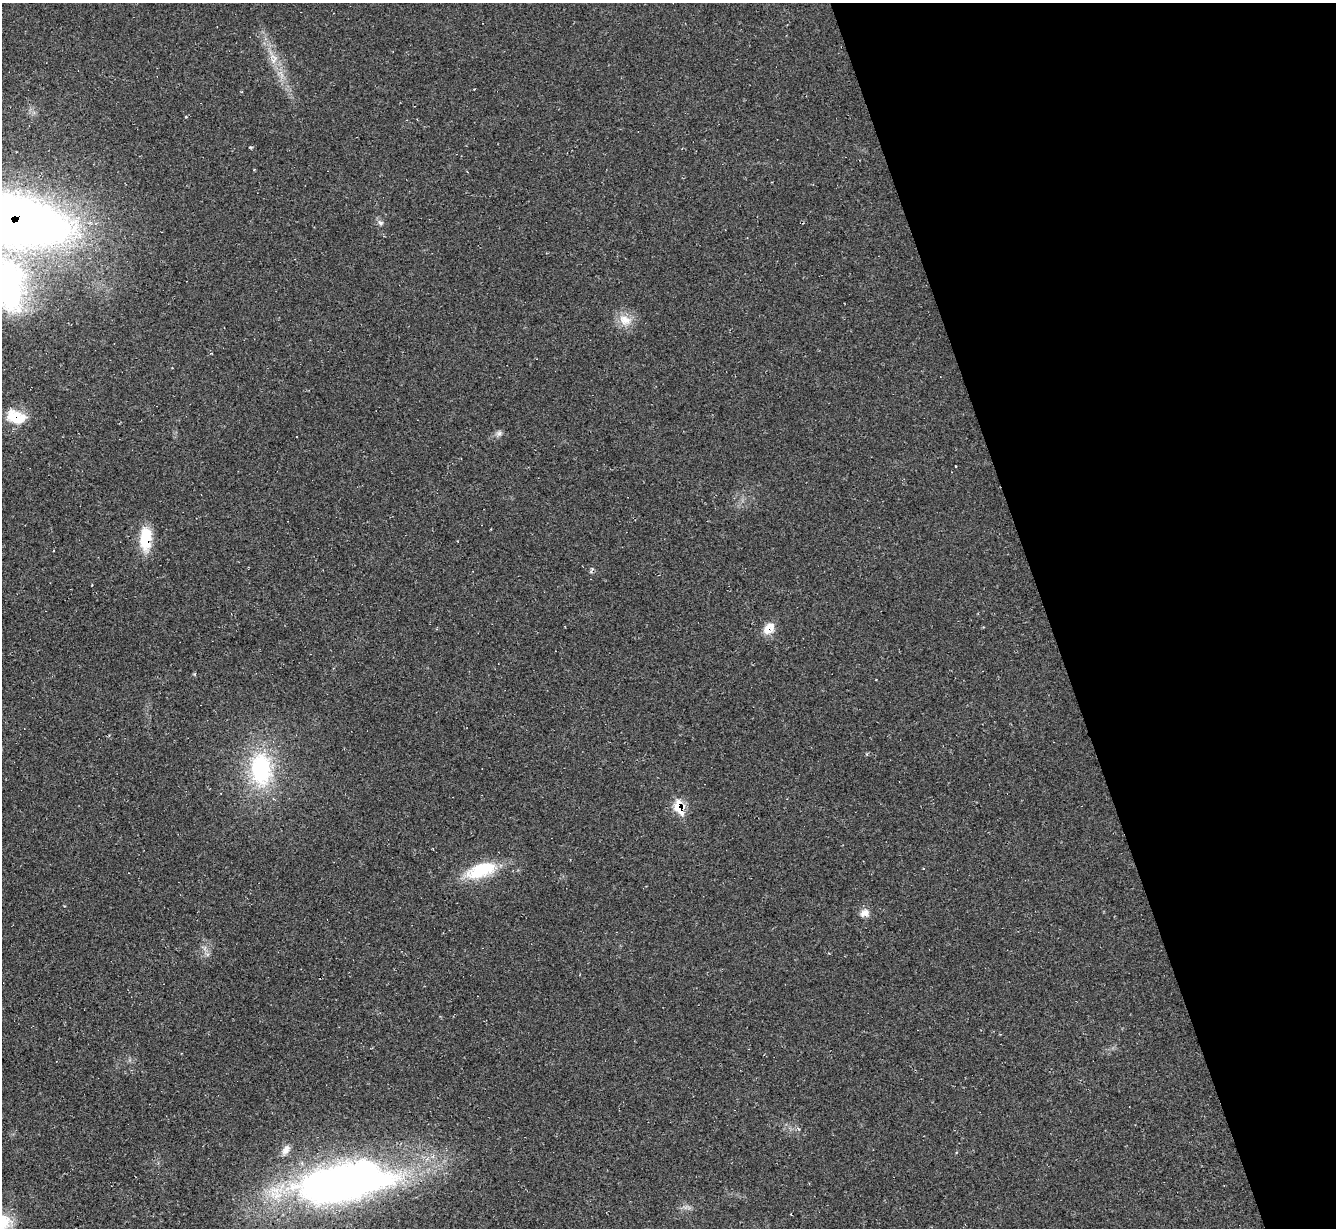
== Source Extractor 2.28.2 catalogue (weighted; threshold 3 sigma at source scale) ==
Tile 12 of 4 x 4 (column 4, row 3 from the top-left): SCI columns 4003-5336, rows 1496-2721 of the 5336 x 5318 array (HDU 1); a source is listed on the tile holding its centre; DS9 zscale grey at full resolution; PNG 1338 x 1230 px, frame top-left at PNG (2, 3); no overlay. Shown black and unused: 22% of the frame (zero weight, under 2 of 3 exposures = <1% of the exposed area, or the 3 px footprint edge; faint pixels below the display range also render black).
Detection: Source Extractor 2.28.2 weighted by HDU 2 'WHT'; one run over the whole footprint, this tile lists its part. Background 0.0503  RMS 0.0068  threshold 0.0305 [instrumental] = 3 sigma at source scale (4.5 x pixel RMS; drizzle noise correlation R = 1.50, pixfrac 1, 0.05/0.05 arcsec/px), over >= 5 px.
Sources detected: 21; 1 too faint to see at this stretch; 1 inside a brighter object's white glare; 1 cosmic-ray / hot-pixel residue — not listed; the other 18 listed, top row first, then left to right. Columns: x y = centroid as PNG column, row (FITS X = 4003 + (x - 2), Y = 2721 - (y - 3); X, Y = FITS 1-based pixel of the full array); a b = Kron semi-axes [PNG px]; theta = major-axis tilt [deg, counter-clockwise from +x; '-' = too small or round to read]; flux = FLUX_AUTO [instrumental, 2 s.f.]
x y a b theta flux
273 61 10 6 45 3.5
241 92 3 3 - 0.72
11 220 84 35 -11 980
380 223 8 6 -37 2
9 285 71 37 -86 140
625 320 19 14 -24 10
16 417 21 14 -17 19
499 434 10 8 44 2.6
145 539 32 14 89 21
53 551 3 2 - 0.56
769 628 14 10 49 10
261 769 46 28 -88 70
679 807 13 8 -71 18
924 868 3 2 - 0.54
481 870 38 16 19 35
865 913 13 10 22 4.8
286 1150 14 8 56 4.6
338 1186 106 43 7 380
Overlapping masked pixels (flux is a lower limit): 5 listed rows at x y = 11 220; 9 285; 16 417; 769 628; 679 807
Isophote crosses this tile's border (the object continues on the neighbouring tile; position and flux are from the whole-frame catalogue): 2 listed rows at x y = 11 220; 9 285
Unlisted compact peaks at least as high as the median listed source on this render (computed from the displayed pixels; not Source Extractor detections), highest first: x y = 250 147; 194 674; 186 117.